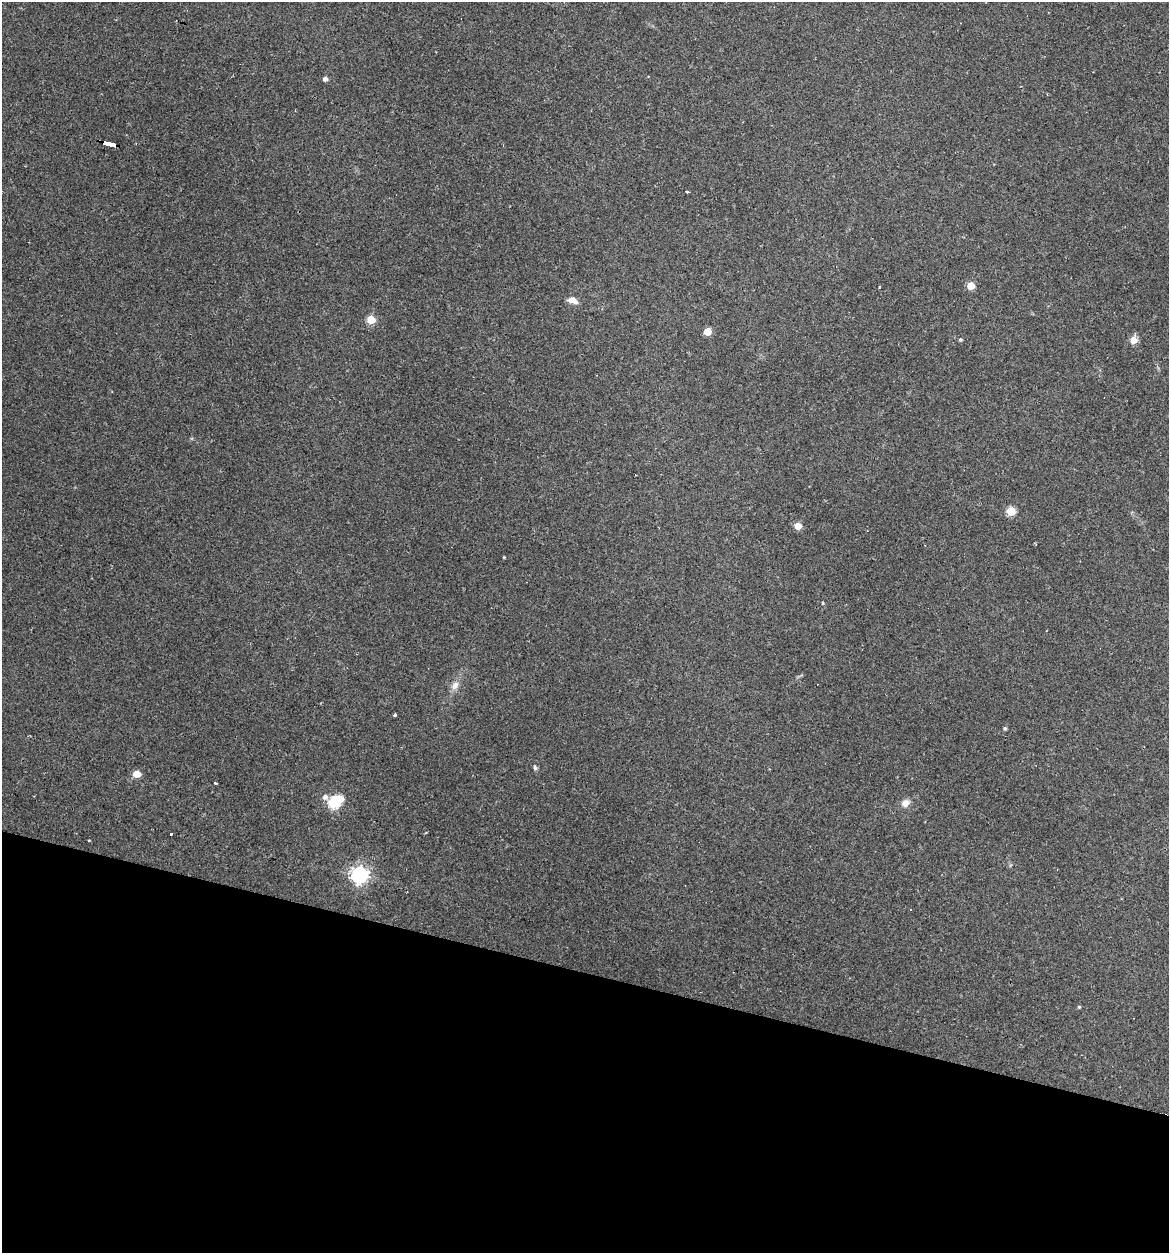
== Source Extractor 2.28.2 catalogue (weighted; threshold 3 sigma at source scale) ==
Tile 15 of 4 x 4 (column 3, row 4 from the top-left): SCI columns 2453-3619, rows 1-1251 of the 5029 x 5032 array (HDU 1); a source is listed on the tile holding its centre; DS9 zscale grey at full resolution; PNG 1171 x 1255 px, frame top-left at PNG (2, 2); no overlay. Shown black and unused: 22% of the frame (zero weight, under 2 of 3 exposures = <1% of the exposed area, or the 3 px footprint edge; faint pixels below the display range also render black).
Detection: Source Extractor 2.28.2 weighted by HDU 2 'WHT'; one run over the whole footprint, this tile lists its part. Background 0.137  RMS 0.007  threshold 0.0314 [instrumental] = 3 sigma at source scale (4.5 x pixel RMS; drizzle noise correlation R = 1.50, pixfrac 1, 0.05/0.05 arcsec/px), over >= 5 px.
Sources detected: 28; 1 inside a brighter object's white glare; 1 cosmic-ray / hot-pixel residue — not listed; the other 26 listed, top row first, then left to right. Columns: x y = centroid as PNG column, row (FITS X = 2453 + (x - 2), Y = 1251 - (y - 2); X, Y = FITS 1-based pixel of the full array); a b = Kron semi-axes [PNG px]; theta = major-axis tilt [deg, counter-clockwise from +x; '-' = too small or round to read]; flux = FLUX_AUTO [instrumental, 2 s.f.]
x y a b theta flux
325 79 4 4 - 2.7
110 145 14 3 -13 93
687 191 4 3 - 3.1
971 286 5 5 - 18
879 287 4 2 - 0.54
573 300 13 8 -18 4.9
371 320 5 5 - 23
707 331 5 5 - 15
960 340 4 4 - 1.1
1133 340 6 6 - 7.9
1011 511 5 5 - 32
798 526 5 5 - 12
504 557 3 3 - 0.64
455 685 12 9 58 4.6
395 715 4 3 - 1
1005 728 5 4 - 1.1
535 767 7 5 -63 1.3
137 774 5 5 - 15
215 783 3 3 - 1.6
325 797 9 6 -31 3.4
333 803 6 5 - 59
905 803 10 8 30 4.8
171 833 3 3 - 2.7
89 840 4 2 - 0.46
359 875 7 6 - 270
1079 1007 4 4 - 0.84
Overlapping masked pixels (flux is a lower limit): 1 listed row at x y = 110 145